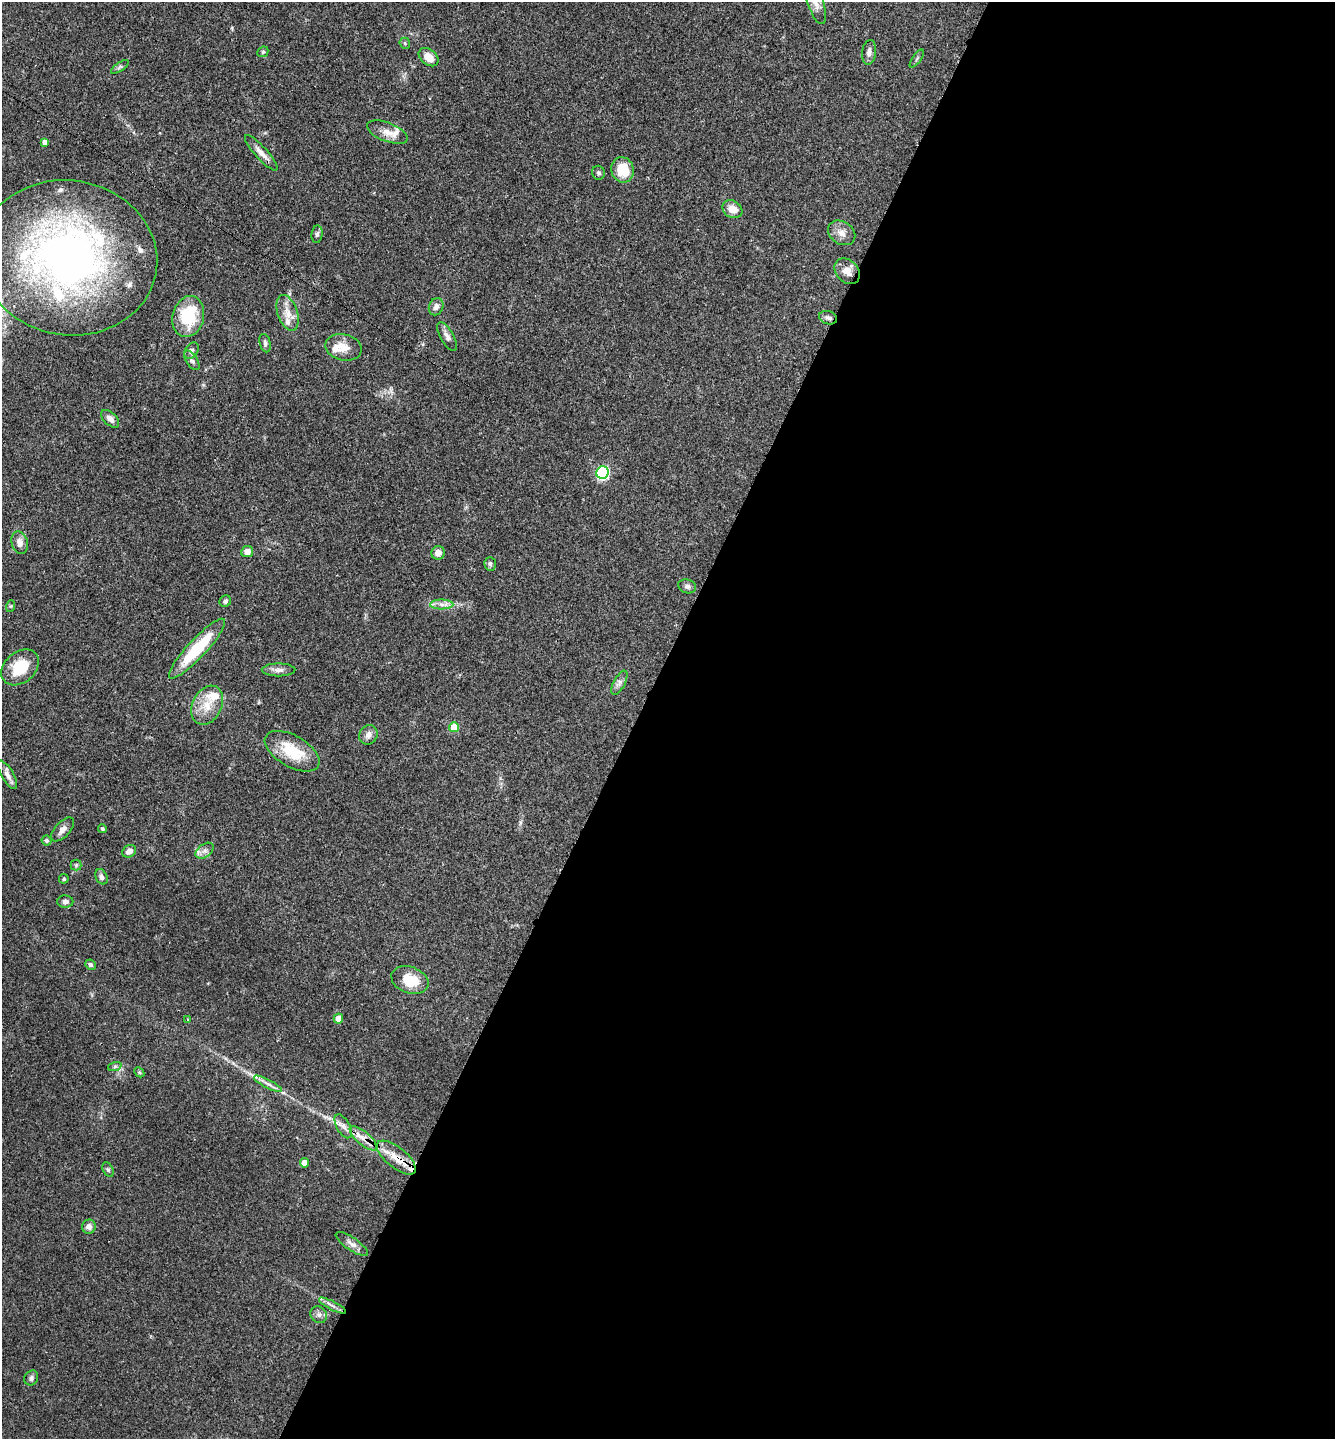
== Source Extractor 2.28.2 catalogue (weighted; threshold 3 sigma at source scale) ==
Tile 12 of 4 x 4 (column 4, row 3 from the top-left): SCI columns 4152-5484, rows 1444-2880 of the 5772 x 5764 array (HDU 1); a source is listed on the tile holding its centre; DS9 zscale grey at full resolution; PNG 1337 x 1441 px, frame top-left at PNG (2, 2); each listed source drawn as its Kron ellipse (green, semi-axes under 4 px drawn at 4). Shown black and unused: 52% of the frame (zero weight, under 3 of 4 exposures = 1% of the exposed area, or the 3 px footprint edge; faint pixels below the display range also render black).
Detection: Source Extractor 2.28.2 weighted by HDU 2 'WHT'; one run over the whole footprint, this tile lists its part. Background 0.0626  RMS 0.0045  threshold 0.0201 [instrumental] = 3 sigma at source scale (4.5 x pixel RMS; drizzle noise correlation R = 1.50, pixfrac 1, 0.05/0.05 arcsec/px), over >= 5 px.
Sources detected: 82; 11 inside a brighter listed object's ellipse — not listed separately; the other 71 listed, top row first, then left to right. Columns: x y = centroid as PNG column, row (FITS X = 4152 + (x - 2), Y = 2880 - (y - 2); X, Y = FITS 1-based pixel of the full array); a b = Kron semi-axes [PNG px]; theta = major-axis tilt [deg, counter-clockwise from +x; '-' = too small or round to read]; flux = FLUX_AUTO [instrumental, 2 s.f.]
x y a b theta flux
816 3 21 8 -72 4.3
405 43 6 5 - 0.69
263 52 6 5 - 0.64
869 52 12 7 83 2.1
429 57 11 7 -39 4.8
917 59 11 2 55 0.64
120 67 10 4 34 0.97
387 132 21 9 -21 4.7
45 142 4 4 - 2.2
261 153 23 6 -48 3.4
623 170 13 11 -72 11
598 173 7 6 - 1
732 209 10 8 -30 4.7
842 233 14 11 -34 3.7
317 234 9 5 82 1.1
69 258 89 77 -10 220
847 271 14 11 -46 4.2
436 307 9 7 68 2
288 313 18 10 -71 4.8
188 316 21 15 77 22
828 318 9 6 -18 1.4
447 337 16 6 -61 2.2
265 343 9 5 -76 1.2
344 347 18 13 -14 5.5
191 351 9 6 57 1.4
192 360 11 5 -57 1.5
110 419 11 6 -43 2
603 473 6 6 - 59
20 543 11 8 -75 2.9
247 552 6 5 - 2.6
438 553 7 6 - 2.8
490 564 7 5 -87 0.88
687 586 9 7 -17 1.4
225 601 6 5 - 1.2
442 604 11 5 1 2.2
11 606 6 4 71 0.55
197 649 40 9 47 24
20 667 21 15 41 13
279 670 17 6 0 2.3
619 683 13 5 61 1.8
207 705 20 14 64 8.2
454 727 5 5 - 10
368 735 10 9 - 2.5
292 751 30 15 -30 15
7 775 16 6 -60 2.3
102 828 4 4 - 0.77
63 829 15 7 47 2.6
47 840 5 4 - 0.94
129 851 7 6 - 2.9
205 851 10 6 37 2
76 865 5 5 - 0.66
101 877 8 5 -64 1.5
64 879 5 4 - 0.58
65 902 8 6 -1 1.3
90 965 5 5 - 1
410 980 19 13 -19 12
188 1019 3 3 - 0.46
338 1019 5 4 - 6.2
115 1066 7 4 19 0.83
139 1072 6 4 -45 0.57
268 1084 15 4 -27 2.2
343 1126 13 6 -60 2.4
363 1138 17 6 -40 4
396 1158 24 10 -39 8
304 1163 4 4 - 4.2
108 1170 7 5 -62 0.86
89 1227 7 7 - 2.1
352 1244 19 6 -34 2.4
332 1306 15 3 -27 1.7
319 1315 9 7 -44 1.8
31 1378 8 6 60 1.3
Overlapping masked pixels (flux is a lower limit): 2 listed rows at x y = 363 1138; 396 1158
Isophote crosses this tile's border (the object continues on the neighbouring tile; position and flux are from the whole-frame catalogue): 2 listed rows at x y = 816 3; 69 258